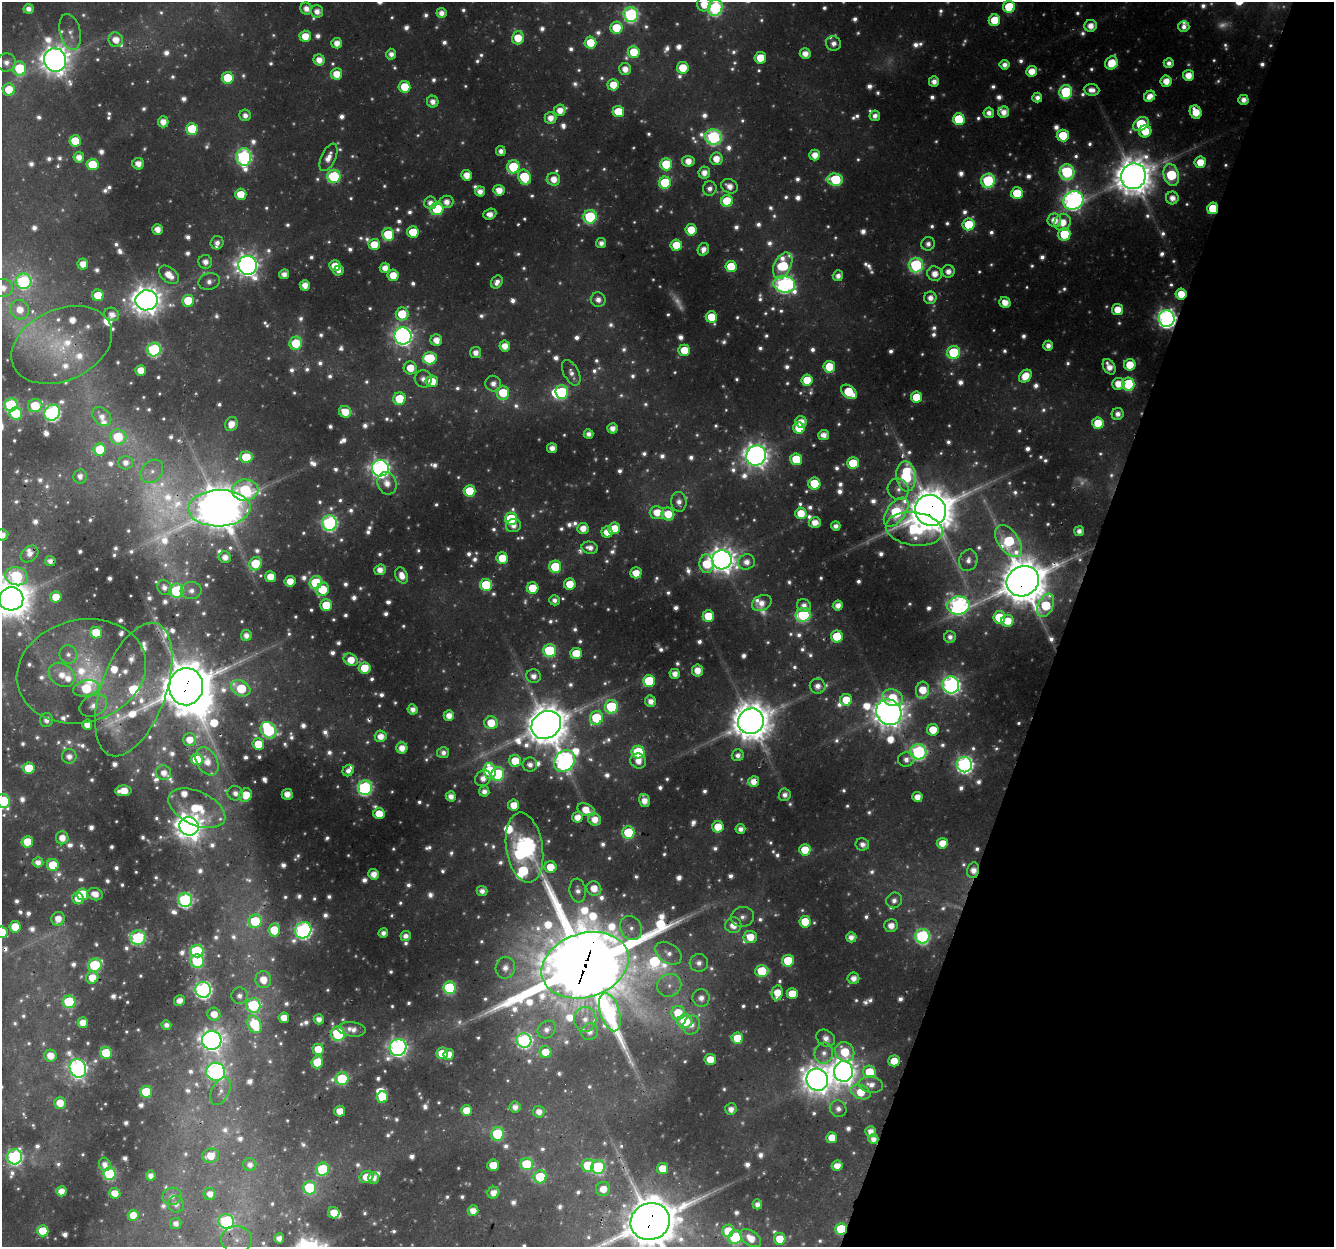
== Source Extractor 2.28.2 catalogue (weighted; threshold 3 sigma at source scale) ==
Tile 8 of 4 x 4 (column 4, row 2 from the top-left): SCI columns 4030-5361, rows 2818-4062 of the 5385 x 5585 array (HDU 1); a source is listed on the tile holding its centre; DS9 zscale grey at full resolution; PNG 1336 x 1249 px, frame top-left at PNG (2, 2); each listed source drawn as its Kron ellipse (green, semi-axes under 4 px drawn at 4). Shown black and unused: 20% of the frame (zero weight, under 3 of 4 exposures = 4% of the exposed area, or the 3 px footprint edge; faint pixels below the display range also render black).
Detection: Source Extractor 2.28.2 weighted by HDU 2 'WHT'; one run over the whole footprint, this tile lists its part. Background 0.0364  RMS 0.0059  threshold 0.0264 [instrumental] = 3 sigma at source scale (4.5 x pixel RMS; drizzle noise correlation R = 1.50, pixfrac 1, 0.0396/0.0396 arcsec/px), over >= 5 px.
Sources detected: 1540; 338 too faint to see at this stretch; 3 inside a brighter object's white glare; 1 cosmic-ray / hot-pixel residue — neither listed nor drawn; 46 inside a brighter listed object's ellipse — not listed separately; of the other 1152, all 500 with FLUX_AUTO >= 4.93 (the completeness limit of this list) listed and drawn (652 fainter detections not listed), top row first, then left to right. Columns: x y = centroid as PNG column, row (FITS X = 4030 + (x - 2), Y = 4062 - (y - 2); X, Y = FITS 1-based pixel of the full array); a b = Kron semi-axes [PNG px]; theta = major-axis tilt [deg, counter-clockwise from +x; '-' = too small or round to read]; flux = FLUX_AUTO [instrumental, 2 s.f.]
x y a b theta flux
704 4 7 7 - 16
1009 7 6 6 - 42
715 8 8 7 - 150
28 9 5 5 - 6
306 9 6 5 - 6.8
317 11 6 6 - 6.4
441 13 5 5 - 6.7
631 15 7 7 - 170
994 20 6 5 - 26
1090 26 6 6 - 9.4
1184 27 5 5 - 5.3
616 28 6 6 - 29
70 32 18 10 -76 7.4
305 36 5 5 - 15
518 38 6 6 - 20
116 40 7 7 - 11
337 43 5 5 - 8.4
590 43 6 6 - 24
833 43 7 7 - 5.3
634 52 6 6 - 25
391 54 5 5 - 5.9
805 54 5 5 - 8.9
760 58 5 5 - 22
55 60 12 11 - 1300
319 60 5 5 - 9.4
6 62 9 9 - 6.4
1111 63 7 6 - 23
1169 63 5 5 - 5.4
1005 65 5 5 - 5.9
683 68 6 6 - 22
20 69 7 6 - 54
625 69 6 6 - 8.9
1032 71 5 5 - 13
336 74 6 5 - 14
1188 75 5 5 - 13
228 78 6 6 - 35
1166 81 5 5 - 12
934 82 5 5 - 6.4
613 85 6 5 - 15
404 87 6 6 - 25
9 90 6 6 - 23
1091 90 8 6 -6 7.3
1066 92 7 6 - 91
1150 96 6 5 - 9.7
1037 97 5 5 - 5.9
1243 100 5 5 - 7.2
433 102 6 5 - 6.4
560 110 6 5 - 10
618 111 6 5 - 26
1004 112 5 5 - 8.2
1196 112 7 5 -63 18
989 113 5 5 - 6.1
245 115 6 5 - 5.6
875 116 5 5 - 5.3
551 118 6 6 - 8.7
959 119 6 6 - 44
163 122 5 5 - 9.6
1141 124 8 6 38 67
192 129 6 6 - 40
1145 131 6 6 - 20
1063 135 6 6 - 33
713 137 9 7 -12 170
75 141 6 5 - 27
501 151 5 5 - 5.3
815 155 5 5 - 11
79 157 5 5 - 7.9
244 157 9 7 -86 210
328 157 15 7 65 8.8
716 159 6 6 - 13
688 161 6 5 - 10
1200 162 5 5 - 18
92 164 6 5 - 33
138 164 6 5 - 8.1
666 164 6 6 - 46
513 167 6 6 - 50
1067 172 8 7 - 110
704 173 6 5 - 8.1
467 175 5 5 - 11
1171 175 11 7 -75 77
334 176 7 6 - 88
1133 176 13 12 - 2400
524 177 8 6 -66 42
554 179 6 6 - 11
835 179 8 6 -6 63
988 181 7 6 - 100
665 183 6 6 - 58
729 186 9 7 -28 9
710 188 7 6 - 5.1
499 190 5 5 - 11
480 191 5 5 - 7.1
1017 193 6 6 - 34
241 194 6 5 - 18
1172 198 6 6 - 8.4
1073 200 10 9 - 480
727 201 6 6 - 39
446 202 7 6 - 8
430 203 6 6 - 6.4
1213 208 6 5 - 30
437 209 6 6 - 62
490 214 7 5 22 8
590 217 7 6 - 100
1054 220 7 6 - 12
1062 222 9 8 - 15
969 224 6 6 - 40
157 229 5 5 - 8.9
691 230 5 5 - 23
413 232 6 5 - 28
388 234 6 6 - 43
1064 234 6 6 - 43
217 243 7 6 - 5.2
601 243 5 5 - 5.8
374 244 5 5 - 18
928 244 7 6 - 5.1
676 245 6 5 - 21
703 249 6 5 - 5.6
205 262 7 7 - 7
83 264 5 5 - 10
248 265 9 9 - 680
783 265 14 8 64 57
916 265 7 7 - 140
335 266 6 5 - 13
731 266 6 5 - 32
385 268 5 5 - 9
338 271 5 5 - 5
948 271 6 6 - 7
284 274 5 5 - 6.4
935 274 7 7 - 11
169 275 11 7 -41 13
393 275 5 5 - 16
838 276 5 5 - 5.7
24 281 8 8 - 120
209 281 11 8 14 5.7
497 282 7 5 61 5.7
784 284 11 8 -7 280
305 285 5 5 - 9.3
3 288 10 9 - 8.8
1181 294 5 5 - 17
98 295 6 6 - 22
930 298 6 6 - 7.3
146 300 11 10 - 1300
598 300 7 7 - 6.2
188 301 6 6 - 31
1005 302 6 5 - 11
20 310 10 9 - 12
1117 310 5 5 - 15
112 314 7 6 - 6.5
402 314 6 6 - 29
711 317 5 5 - 22
1167 319 8 8 - 410
403 336 9 8 - 430
436 340 6 5 - 10
296 343 6 6 - 34
62 345 53 35 24 68
505 346 5 5 - 10
1048 346 5 5 - 5.8
154 350 7 7 - 140
684 350 6 5 - 20
953 352 6 6 - 64
476 353 5 5 - 7.5
430 358 7 6 - 52
1130 365 6 5 - 20
829 367 6 5 - 26
1109 367 8 5 -60 9.2
410 368 6 6 - 18
141 370 5 5 - 12
571 373 14 7 -62 5.9
1025 376 7 5 45 17
423 379 9 8 - 5.7
807 380 5 5 - 22
432 381 6 6 - 20
493 384 8 7 - 6.4
1118 384 6 6 - 13
1128 384 6 6 - 61
562 392 7 6 - 85
849 392 9 6 -37 37
503 393 7 6 - 32
916 397 5 5 - 24
399 399 6 6 - 27
11 405 7 6 - 85
35 406 7 6 - 34
345 412 6 5 - 16
52 413 8 7 - 230
16 414 6 6 - 50
1118 414 6 6 - 6.5
102 417 11 8 -46 7.4
801 422 6 5 - 12
1098 423 6 6 - 25
231 424 7 6 - 11
612 428 5 5 - 7.5
799 428 6 5 - 21
588 434 5 4 - 5.5
824 435 5 5 - 7.9
118 437 8 7 - 36
552 448 5 5 - 7.7
100 449 6 6 - 29
756 456 10 9 - 790
246 457 6 6 - 30
796 459 6 6 - 33
126 463 7 7 - 6.6
853 463 6 6 - 33
380 468 8 8 - 400
152 471 13 10 49 6.9
80 476 7 6 - 5.4
906 476 15 10 -85 110
387 483 11 9 -70 9
814 484 6 6 - 31
898 489 11 10 - 6.3
245 490 13 10 3 100
470 491 6 6 - 31
679 502 10 7 -83 6.7
219 508 31 18 2 3000
931 510 16 15 - 3200
657 512 7 6 - 15
896 512 17 9 54 100
801 513 6 5 - 18
668 514 7 6 - 19
511 519 6 6 - 53
329 523 7 7 - 220
815 523 6 5 - 11
513 526 8 6 18 6.2
836 526 5 4 - 5.5
583 528 5 5 - 10
614 528 6 6 - 20
914 529 29 16 -7 72
1079 531 5 5 - 6
607 532 5 5 - 13
2 535 6 5 - 6.6
1009 541 18 10 -55 77
590 548 8 6 -12 6.6
29 554 10 7 38 5
225 557 6 6 - 7.9
502 558 6 5 - 24
722 560 9 9 - 910
968 560 11 9 75 7.7
50 561 5 5 - 5.3
746 562 8 7 - 7.7
255 564 7 6 - 41
707 564 9 7 -86 30
555 567 6 6 - 49
380 570 6 5 - 8.5
636 573 5 5 - 15
17 576 11 9 -13 66
402 576 8 6 -67 9.7
270 577 5 5 - 14
290 581 5 5 - 13
1023 581 17 14 29 3400
316 583 6 6 - 76
570 584 6 5 - 18
486 585 6 6 - 46
164 587 7 6 - 5
533 588 6 6 - 28
322 589 7 6 - 31
176 591 7 7 - 74
191 591 10 8 4 6.2
56 597 5 5 - 16
11 599 12 11 - 2100
554 600 5 5 - 4.9
762 603 10 7 25 7.9
326 605 6 5 - 26
804 605 7 6 - 5.6
958 605 11 9 7 320
1046 605 12 7 64 52
838 606 5 5 - 6.8
803 615 7 7 - 97
708 616 6 5 - 26
999 617 6 6 - 30
1007 621 6 6 - 18
96 633 6 6 - 29
246 635 5 5 - 7
837 636 6 6 - 36
950 637 6 6 - 4.9
549 651 6 6 - 72
68 654 9 8 - 5.4
576 654 5 5 - 28
351 660 7 5 -33 15
364 668 6 5 - 20
81 671 65 51 15 110
697 671 6 5 - 12
675 674 5 5 - 8.1
62 675 14 11 -38 13
533 676 7 7 - 6.8
649 681 6 6 - 52
951 685 8 8 - 320
818 686 8 7 - 6.9
186 687 19 17 83 4100
86 688 13 7 12 48
241 688 10 7 -29 40
134 689 70 32 70 170
922 690 8 6 83 20
892 698 10 8 -18 25
846 700 6 6 - 20
650 701 6 5 - 7.1
93 706 14 10 26 8
611 707 6 6 - 80
413 709 5 5 - 6.5
889 712 13 12 - 1500
449 715 5 5 - 9.7
596 718 7 6 - 54
47 720 7 6 - 5.4
751 721 13 12 - 2500
491 723 6 6 - 21
87 725 5 5 - 9
546 725 15 13 33 2700
269 730 9 7 -50 140
933 730 6 5 - 19
381 736 6 6 - 10
189 740 7 6 - 12
258 744 6 6 - 23
402 748 6 5 - 10
638 752 6 6 - 63
918 752 8 7 - 190
443 753 6 5 - 5
738 755 6 5 - 5
69 756 7 7 - 6.1
197 759 6 6 - 34
906 759 8 7 - 5.9
207 761 15 10 -59 12
515 761 6 6 - 22
564 761 12 9 50 390
638 761 8 7 - 8.1
530 765 7 7 - 5.9
964 765 8 7 - 310
29 768 6 5 - 26
348 771 6 5 - 6.2
490 771 8 6 -82 52
164 773 7 7 - 7
498 774 7 6 - 76
483 778 8 7 - 7
754 782 5 5 - 11
365 788 7 7 - 190
123 791 8 5 2 17
484 791 5 5 - 5.4
235 793 7 7 - 6
287 794 5 5 - 8.5
246 795 7 6 - 24
785 795 6 6 - 5.2
451 796 5 5 - 7.5
917 797 5 5 - 9.2
3 801 7 6 - 68
644 801 6 5 - 9.9
514 805 5 5 - 14
197 808 30 16 -25 36
586 810 9 6 -22 14
379 814 5 5 - 17
577 817 5 5 - 10
595 819 7 6 - 11
189 826 10 9 - 1100
718 827 5 5 - 19
740 829 5 5 - 5.7
628 833 6 6 - 52
62 838 6 6 - 9.1
27 842 5 5 - 20
942 843 5 5 - 14
862 844 6 6 - 5.5
524 848 35 18 -81 620
805 850 6 5 - 21
38 862 5 5 - 6.6
53 865 6 6 - 30
550 867 6 6 - 19
973 870 8 6 78 7.9
374 874 5 5 - 9.3
594 888 7 7 - 12
578 890 12 8 -83 5.6
482 891 5 5 - 6.4
82 894 6 6 - 36
95 894 8 6 -14 8.7
78 899 6 5 - 11
185 900 7 7 - 180
894 900 8 7 - 5.5
742 917 11 10 - 5.5
58 919 7 6 - 11
255 921 7 6 - 49
805 922 5 5 - 27
733 925 8 8 - 11
891 926 7 6 - 8.6
15 927 5 5 - 23
631 928 12 10 -58 6.7
274 930 6 6 - 25
303 930 8 8 - 270
2 932 6 5 - 26
383 933 5 4 - 5.4
406 936 5 5 - 5.6
922 936 7 7 - 170
750 937 7 6 - 17
851 937 5 5 - 6.5
138 938 8 7 - 110
197 951 6 6 - 110
668 953 14 10 -34 8.7
197 961 7 6 - 87
788 961 6 6 - 43
699 963 9 9 - 7
95 965 7 6 - 92
585 965 44 32 18 11000
505 968 11 9 78 8.4
762 971 6 6 - 39
92 978 6 6 - 15
853 978 6 5 - 7.9
263 980 8 7 - 14
669 985 12 11 - 7.9
449 988 6 6 - 85
203 990 8 8 - 300
777 993 7 5 81 15
792 994 5 5 - 21
239 996 8 8 - 5.1
701 998 9 8 - 7.1
179 1001 5 5 - 7.1
69 1002 6 6 - 88
253 1005 7 7 - 100
610 1012 20 9 -73 170
678 1013 7 7 - 32
214 1014 6 6 - 12
284 1018 5 5 - 11
319 1019 5 5 - 6.8
585 1019 12 11 - 8.1
685 1021 7 7 - 32
83 1023 5 5 - 13
254 1024 9 6 -66 50
166 1025 5 5 - 5.1
692 1025 9 8 - 5.9
352 1029 14 7 -6 7.7
547 1029 10 8 37 5.2
590 1032 9 8 - 6.5
338 1034 7 7 - 120
737 1038 5 5 - 22
826 1038 10 8 -37 6.1
212 1040 10 9 - 650
524 1040 7 7 - 200
398 1047 8 8 - 370
318 1049 5 5 - 16
545 1052 6 6 - 15
845 1052 10 9 - 30
106 1053 6 6 - 44
442 1053 6 6 - 30
824 1053 10 9 - 5.8
449 1054 5 5 - 11
50 1056 6 6 - 13
710 1059 5 5 - 17
894 1061 5 5 - 16
317 1062 6 5 - 26
78 1068 9 8 - 380
216 1072 9 9 - 290
843 1072 10 9 - 860
869 1072 6 6 - 28
342 1079 6 6 - 56
817 1080 11 10 - 1100
871 1085 12 8 -10 7.4
221 1091 15 8 64 5.6
146 1092 6 5 - 40
861 1092 10 7 -21 21
382 1097 6 5 - 29
60 1103 6 6 - 15
515 1107 5 5 - 5.7
731 1109 6 5 - 6.8
838 1109 9 8 - 5
466 1110 5 5 - 17
340 1111 5 5 - 13
539 1112 6 6 - 7.4
871 1132 5 5 - 8.3
497 1134 7 6 - 66
832 1138 5 5 - 15
873 1139 5 5 - 6.8
211 1156 8 7 - 13
15 1157 7 7 - 230
105 1164 7 5 -73 6.2
527 1164 6 6 - 53
250 1165 6 6 - 5.1
493 1165 5 5 - 17
588 1165 6 6 - 37
837 1166 5 5 - 9.9
598 1167 7 6 - 100
323 1169 7 6 - 69
662 1169 5 5 - 16
110 1174 6 6 - 100
151 1176 5 5 - 5.9
366 1177 7 6 - 18
540 1177 7 6 - 47
374 1178 6 5 - 5.6
310 1188 7 6 - 68
603 1189 7 7 - 11
61 1191 5 5 - 9.1
115 1193 5 5 - 12
493 1193 6 5 - 9.2
210 1194 6 6 - 7.6
172 1196 10 8 11 5.1
176 1204 8 8 - 5.2
757 1204 5 5 - 6.1
473 1211 5 5 - 9.4
334 1213 6 5 - 16
133 1215 5 5 - 13
226 1221 8 7 - 150
650 1221 20 18 22 4300
176 1224 5 5 - 5.8
841 1229 6 5 - 45
43 1231 5 5 - 26
728 1231 6 6 - 25
735 1237 7 6 - 78
279 1238 5 5 - 6.9
751 1238 12 7 -36 12
237 1239 15 13 -6 10
780 1239 6 6 - 18
Overlapping masked pixels (flux is a lower limit): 27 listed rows (the first 20) at x y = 334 176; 1133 176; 988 181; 1213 208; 1181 294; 1167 319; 62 345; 219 508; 931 510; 50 561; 17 576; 1023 581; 176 591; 81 671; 186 687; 134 689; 889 712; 498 774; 754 782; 524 848
Isophote crosses this tile's border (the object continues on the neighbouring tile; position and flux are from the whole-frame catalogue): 10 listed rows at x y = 704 4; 715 8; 28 9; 3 288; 2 535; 17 576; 11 599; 3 801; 2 932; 650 1221